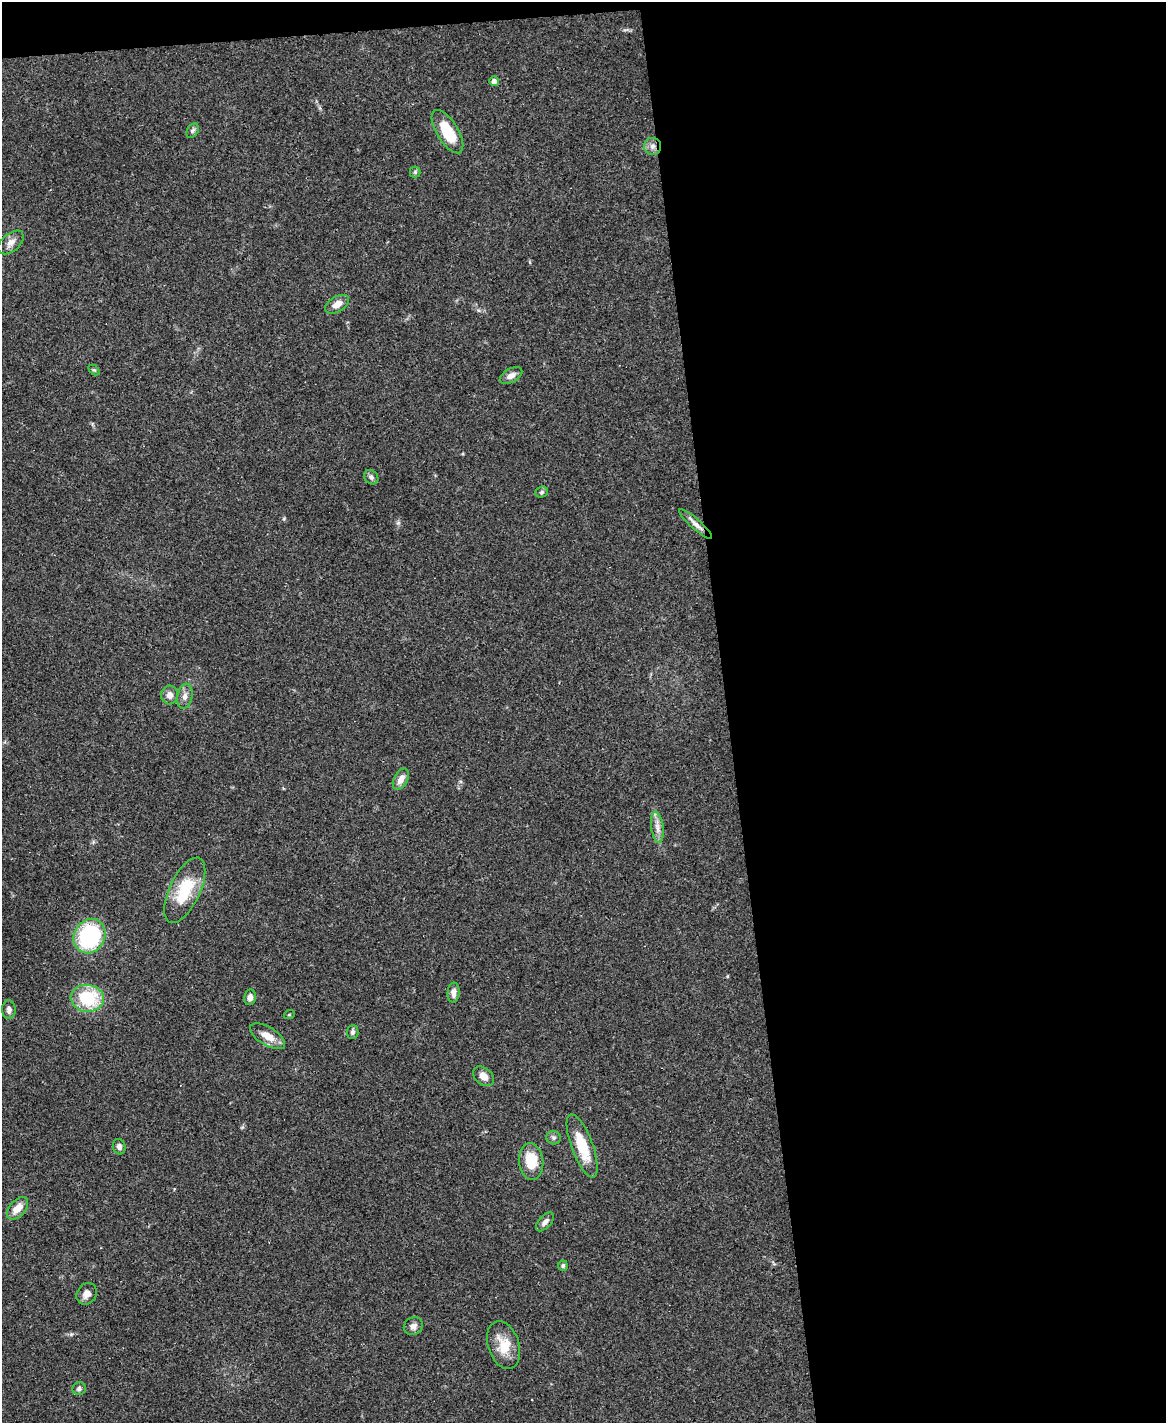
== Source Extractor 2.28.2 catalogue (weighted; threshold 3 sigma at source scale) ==
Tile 4 of 4 x 3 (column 4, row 1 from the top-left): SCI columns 3491-4654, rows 3082-4502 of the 4656 x 4633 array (HDU 1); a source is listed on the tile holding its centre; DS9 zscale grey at full resolution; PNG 1168 x 1425 px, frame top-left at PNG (2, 2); each listed source drawn as its Kron ellipse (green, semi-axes under 4 px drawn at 4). Shown black and unused: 39% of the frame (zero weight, under 3 of 4 exposures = <1% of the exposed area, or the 3 px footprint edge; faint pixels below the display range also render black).
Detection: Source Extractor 2.28.2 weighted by HDU 2 'WHT'; one run over the whole footprint, this tile lists its part. Background 0.0738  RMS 0.005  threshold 0.0223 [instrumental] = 3 sigma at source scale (4.5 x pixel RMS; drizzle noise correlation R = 1.50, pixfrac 1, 0.05/0.05 arcsec/px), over >= 5 px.
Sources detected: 37; all 37 listed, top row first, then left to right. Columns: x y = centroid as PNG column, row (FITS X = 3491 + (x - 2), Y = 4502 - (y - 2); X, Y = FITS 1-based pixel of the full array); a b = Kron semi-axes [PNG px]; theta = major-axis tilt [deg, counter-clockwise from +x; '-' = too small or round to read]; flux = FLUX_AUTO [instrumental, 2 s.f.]
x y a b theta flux
494 81 5 5 - 2.6
193 131 8 5 56 1.2
447 132 24 10 -58 15
652 146 8 8 - 2.7
415 172 5 5 - 0.81
11 242 15 9 40 3.5
337 304 13 7 30 3.9
94 370 6 4 -43 0.59
511 375 12 7 28 3
371 477 8 6 -48 1.4
542 492 6 5 - 0.94
696 524 22 5 -42 3.1
170 695 9 8 - 2.8
185 696 13 7 80 2.7
401 779 11 7 60 4
657 827 16 6 -82 3.4
185 890 35 15 65 21
89 936 18 15 62 53
453 993 10 6 87 3
250 997 8 6 79 2.3
87 998 16 13 -6 26
9 1010 9 7 -89 1.9
289 1015 5 3 - 0.44
353 1032 7 6 - 1.3
268 1036 20 9 -31 6.2
483 1076 12 8 -38 3.8
553 1138 7 6 - 1.2
582 1146 33 10 -70 16
119 1147 8 6 -76 1.8
531 1161 18 12 -84 13
18 1208 13 8 47 5.7
545 1222 11 6 46 2.3
563 1266 5 5 - 0.97
87 1294 11 9 55 3.1
413 1326 10 8 30 2.6
504 1345 25 15 -72 11
79 1389 6 6 - 1.3
Overlapping masked pixels (flux is a lower limit): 1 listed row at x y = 696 524